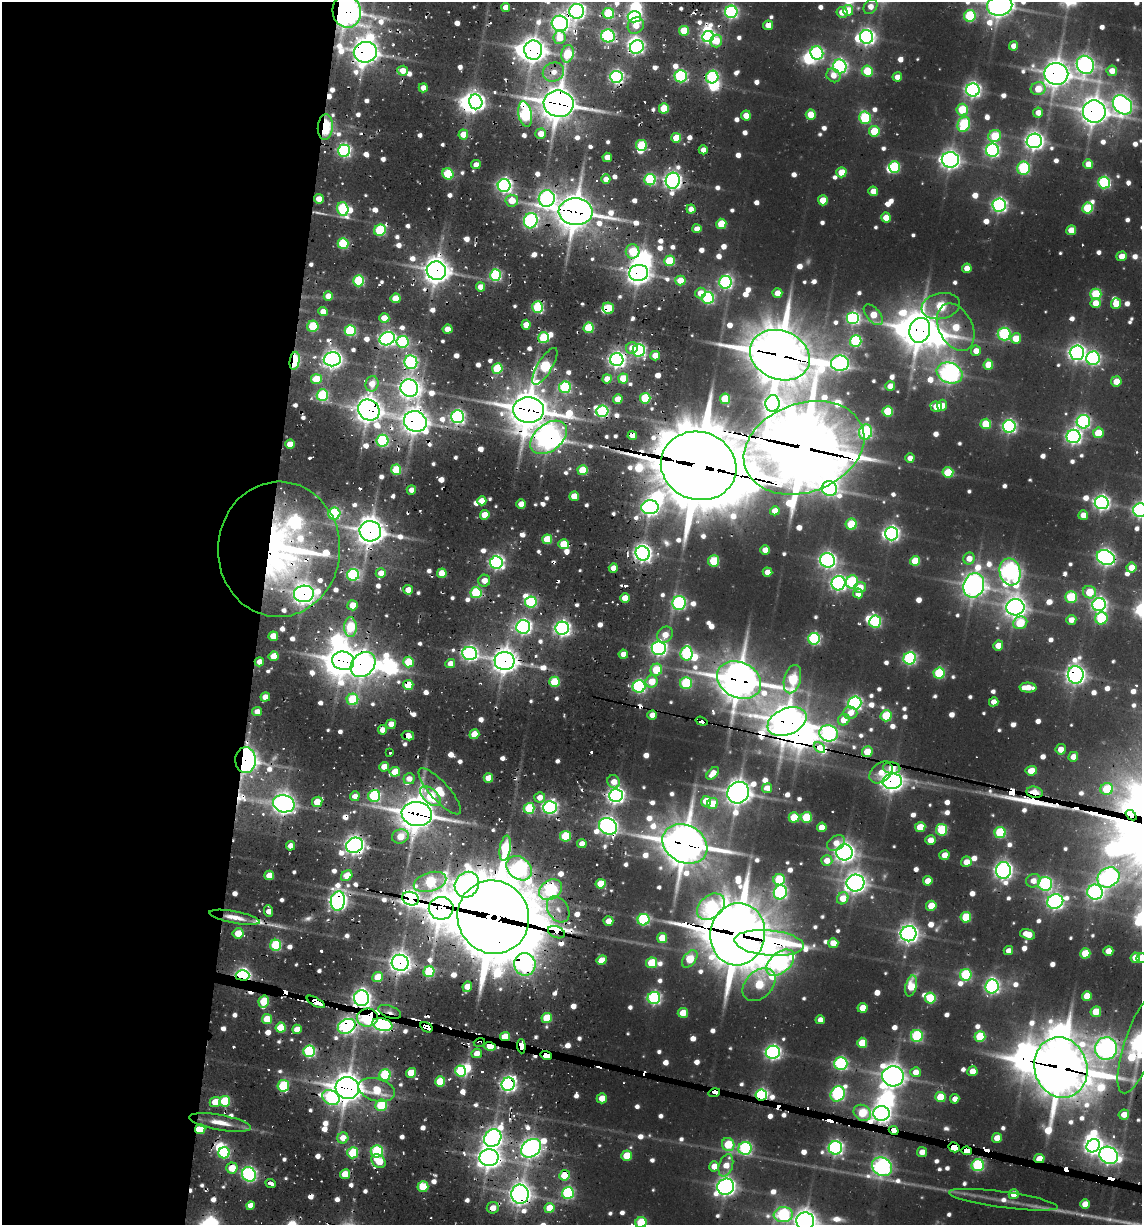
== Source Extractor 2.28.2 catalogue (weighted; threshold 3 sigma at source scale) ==
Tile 5 of 4 x 4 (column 1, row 2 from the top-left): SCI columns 250-1389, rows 2604-3826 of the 5313 x 5048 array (HDU 1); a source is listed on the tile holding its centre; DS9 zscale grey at full resolution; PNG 1144 x 1227 px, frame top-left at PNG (2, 2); each listed source drawn as its Kron ellipse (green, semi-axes under 4 px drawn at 4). Shown black and unused: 23% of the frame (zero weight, under 2 of 3 exposures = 12% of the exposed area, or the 3 px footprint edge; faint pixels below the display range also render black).
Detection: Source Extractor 2.28.2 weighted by HDU 2 'WHT'; one run over the whole footprint, this tile lists its part. Background 0.105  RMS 0.01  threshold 0.0465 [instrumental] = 3 sigma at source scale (4.5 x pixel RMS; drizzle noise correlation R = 1.50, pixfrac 1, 0.05/0.05 arcsec/px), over >= 5 px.
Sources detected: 1070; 18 too faint to see at this stretch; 34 inside a brighter object's white glare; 49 cosmic-ray / hot-pixel residue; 2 long thin detections or spike segments (spike, bleed or trail) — neither listed nor drawn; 10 inside a brighter listed object's ellipse — not listed separately; of the other 957, all 500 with FLUX_AUTO >= 15.1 (the completeness limit of this list) listed and drawn (457 fainter detections not listed), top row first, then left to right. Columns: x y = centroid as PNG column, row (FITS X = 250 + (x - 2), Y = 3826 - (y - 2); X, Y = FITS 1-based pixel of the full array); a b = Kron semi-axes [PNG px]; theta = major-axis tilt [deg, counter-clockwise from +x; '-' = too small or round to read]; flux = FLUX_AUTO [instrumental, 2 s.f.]
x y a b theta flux
870 6 8 6 56 18
1000 6 12 10 12 1400
506 7 4 4 - 24
848 10 5 5 - 35
347 11 16 14 -79 2000
577 11 7 7 - 680
731 12 6 6 - 340
842 12 5 5 - 19
608 13 6 5 - 110
970 16 6 5 - 150
634 17 6 5 - 310
560 23 8 7 - 680
636 25 9 7 47 23
768 25 5 4 - 25
684 31 5 5 - 52
608 36 7 6 - 260
560 37 6 6 - 38
708 37 6 5 - 390
867 37 7 6 - 580
716 41 6 6 - 33
1014 46 4 4 - 18
637 47 7 6 - 340
533 50 9 9 - 1400
365 52 11 10 - 1500
817 53 7 6 - 280
568 54 9 6 77 84
1085 65 9 8 - 850
840 66 7 6 - 430
403 71 5 5 - 21
867 71 5 5 - 77
1112 71 5 5 - 19
553 72 11 9 23 19
1056 74 12 11 - 1600
833 75 7 6 - 17
681 76 6 6 - 210
616 77 6 6 - 390
712 77 6 6 - 240
897 77 5 4 - 17
423 88 4 4 - 19
1038 89 7 6 - 40
973 90 6 6 - 540
476 102 7 6 - 650
559 104 15 13 -8 2700
1122 105 11 8 -45 850
664 108 5 5 - 61
962 109 6 5 - 75
1094 112 11 11 - 1600
1038 113 5 5 - 17
525 114 13 6 -79 220
746 115 5 5 - 26
811 115 5 5 - 42
865 118 6 6 - 140
964 124 8 6 66 150
325 127 13 7 85 100
874 131 5 5 - 65
463 134 5 5 - 25
541 134 5 5 - 24
995 136 6 6 - 76
676 138 5 5 - 53
1034 141 7 7 - 840
642 145 6 5 - 91
703 150 4 4 - 17
992 150 6 6 - 380
344 151 6 6 - 310
607 157 5 4 - 19
950 160 8 7 - 880
1088 164 5 5 - 28
476 165 5 4 - 17
895 167 6 5 - 120
1023 168 6 6 - 150
841 172 5 5 - 39
448 174 6 5 - 100
606 179 4 4 - 19
650 180 5 5 - 160
673 181 8 7 - 730
1104 183 6 6 - 230
504 185 6 6 - 510
873 191 5 5 - 24
319 199 5 4 - 26
547 199 8 8 - 510
823 200 5 5 - 38
512 201 6 6 - 33
999 205 6 6 - 470
1088 208 5 5 - 100
343 209 7 5 -73 170
691 209 4 4 - 16
576 212 17 13 -4 2900
886 218 5 5 - 30
531 221 8 6 74 400
721 224 5 5 - 54
697 229 4 4 - 16
380 230 6 5 - 150
1071 230 5 4 - 27
343 244 5 5 - 120
633 251 7 7 - 76
1122 256 5 4 - 21
669 261 5 5 - 82
967 268 4 4 - 23
436 271 10 9 - 1600
639 273 9 8 - 1300
496 275 5 5 - 190
359 281 5 5 - 150
680 281 5 5 - 34
726 282 6 6 - 340
481 287 4 4 - 20
700 293 5 5 - 21
777 293 5 4 - 18
1096 294 5 5 - 110
328 296 4 4 - 24
396 298 5 4 - 38
708 298 6 6 - 220
1095 303 5 5 - 23
1116 303 5 5 - 36
941 306 19 13 11 110
538 307 6 5 - 140
608 308 6 5 - 61
323 312 4 4 - 22
873 315 12 6 -49 38
384 318 5 4 - 27
853 318 6 6 - 280
526 325 5 4 - 30
313 326 5 5 - 83
956 327 25 16 -63 69
589 328 5 5 - 96
447 329 5 4 - 26
920 330 12 10 73 2400
350 331 5 5 - 150
1004 334 6 6 - 200
544 338 5 5 - 100
1016 338 5 5 - 34
387 339 8 6 25 500
856 341 6 5 - 180
403 342 6 6 - 200
632 348 6 5 - 16
639 350 6 6 - 290
976 351 5 5 - 19
1077 353 7 7 - 650
780 355 31 24 -21 5300
655 356 5 5 - 27
1093 358 7 6 - 350
332 359 8 7 - 900
617 360 6 6 - 630
295 361 9 5 82 120
411 362 7 6 - 320
840 363 9 7 -3 530
988 365 5 5 - 42
545 366 21 7 59 180
497 369 5 5 - 100
950 373 13 10 -22 840
623 378 5 5 - 44
316 379 5 5 - 61
607 379 5 4 - 21
1116 381 5 5 - 27
372 384 8 6 73 26
890 386 5 4 - 26
565 387 6 5 - 180
409 388 9 8 - 1000
322 395 6 6 - 130
645 398 5 5 - 110
618 399 5 4 - 30
725 399 5 5 - 59
773 403 8 7 - 630
942 405 6 5 - 18
936 407 6 5 - 38
369 410 11 10 - 1700
529 410 15 13 -4 3000
602 411 6 5 - 220
888 411 5 5 - 75
458 417 6 6 - 380
415 421 11 10 - 1500
1083 422 7 7 - 320
986 424 5 5 - 61
1009 426 6 6 - 360
866 432 7 6 - 240
1098 433 5 5 - 46
632 435 5 4 - 18
1073 436 7 6 - 520
549 437 21 13 38 1400
383 441 6 6 - 190
290 444 5 4 - 29
804 448 62 44 20 8600
910 458 4 4 - 16
699 466 38 34 -19 11000
396 470 5 5 - 90
583 470 5 5 - 66
948 472 5 5 - 68
829 488 8 7 - 290
411 490 4 4 - 15
574 496 5 4 - 29
482 501 4 4 - 18
1102 503 7 6 - 560
521 504 5 4 - 21
650 507 8 7 - 690
1140 510 7 7 - 450
775 511 5 4 - 21
334 514 6 6 - 170
485 515 5 5 - 38
1083 515 5 4 - 21
851 524 5 5 - 85
370 531 11 10 - 1900
891 534 7 6 - 500
547 539 5 5 - 64
564 544 5 5 - 50
279 549 67 61 88 690
765 550 5 4 - 20
643 553 7 7 - 790
1106 558 9 7 -24 700
969 559 6 5 - 20
827 560 7 7 - 640
714 561 5 5 - 70
915 561 5 5 - 53
496 562 6 6 - 430
613 568 4 4 - 19
1131 568 5 5 - 28
767 572 5 4 - 22
1010 572 14 10 -77 800
381 573 5 5 - 19
442 573 5 4 - 38
353 575 6 6 - 240
484 581 6 6 - 18
852 582 6 6 - 130
838 583 7 7 - 520
974 585 12 10 71 1300
860 587 6 5 - 23
408 590 5 5 - 19
1089 592 7 6 - 53
476 593 5 5 - 140
858 593 5 5 - 19
304 594 10 8 5 1100
1071 597 6 5 - 99
625 598 5 4 - 28
531 602 6 5 - 180
679 603 7 6 - 310
353 605 5 5 - 27
1099 605 7 6 - 480
1015 607 9 8 - 1100
1101 618 6 6 - 130
1071 620 5 5 - 18
875 622 6 6 - 200
1020 623 7 6 - 74
350 627 10 6 -89 100
523 627 7 6 - 510
562 628 6 6 - 570
665 635 8 7 - 22
273 636 5 4 - 36
814 639 6 6 - 240
998 645 5 4 - 23
659 648 7 7 - 510
470 653 7 6 - 500
686 653 7 6 - 190
623 654 4 4 - 17
273 656 5 5 - 30
910 658 6 6 - 260
343 661 11 9 -16 1900
505 661 10 9 - 1500
259 662 4 4 - 17
408 662 5 5 - 71
450 664 5 4 - 16
363 665 14 11 47 1300
656 670 6 5 - 66
939 673 5 5 - 120
1076 675 9 8 - 930
792 679 14 8 75 120
739 680 23 17 -27 3200
555 682 5 5 - 84
652 682 6 6 - 35
686 683 6 6 - 140
408 685 5 5 - 45
639 686 6 6 - 260
1028 688 8 5 -3 22
265 697 5 4 - 21
352 699 6 5 - 97
994 702 5 4 - 17
855 703 6 6 - 380
257 712 5 4 - 17
850 713 7 6 - 18
652 715 4 4 - 16
886 716 5 5 - 85
844 720 6 5 - 30
701 721 6 4 -19 42
787 722 20 13 22 2500
391 724 5 4 - 20
382 730 5 4 - 16
829 733 9 8 - 410
474 734 5 4 - 37
408 736 6 4 -11 21
819 748 6 4 -42 280
1061 749 5 5 - 17
867 752 5 5 - 38
390 753 3 3 - 18
1073 757 5 4 - 20
245 760 13 10 -88 1500
384 767 5 4 - 30
892 768 9 5 -7 26
1031 771 6 5 - 30
395 772 5 5 - 40
881 772 13 9 40 23
713 773 7 4 47 18
488 778 5 4 - 32
409 779 6 5 - 16
892 781 10 7 8 1100
614 782 7 6 - 17
767 788 5 5 - 24
1107 789 6 6 - 75
440 791 30 9 -48 51
1035 792 8 5 -10 90
738 793 11 10 - 1600
616 795 7 6 - 670
355 796 5 5 - 15
374 796 6 6 - 180
431 796 12 7 -42 86
540 797 5 5 - 15
706 801 5 5 - 35
317 802 5 5 - 36
284 804 11 8 -13 1100
713 804 6 5 - 36
550 807 7 6 - 400
529 808 5 5 - 100
417 814 15 12 -9 2600
1131 815 6 4 -41 740
794 817 5 5 - 64
806 817 5 5 - 72
608 826 9 8 - 780
822 827 5 5 - 31
920 827 5 5 - 37
942 830 6 5 - 100
1000 833 5 5 - 130
400 836 8 7 - 37
565 836 5 5 - 77
930 840 5 5 - 18
836 843 9 7 35 18
582 844 4 4 - 16
685 844 23 18 -28 3500
354 845 9 7 24 880
290 846 4 4 - 18
505 848 12 5 80 140
845 852 8 8 - 930
944 855 5 5 - 22
827 861 5 5 - 17
966 862 5 5 - 21
519 868 14 10 -38 510
1003 870 8 7 - 730
269 875 5 4 - 27
347 876 6 5 - 31
1108 877 11 9 33 730
779 880 6 5 - 110
928 881 5 4 - 24
1033 881 7 6 - 16
430 882 17 9 17 130
855 883 9 8 - 1000
601 884 5 5 - 53
1045 884 7 7 - 290
467 885 13 11 58 1000
550 890 12 9 35 250
780 892 7 6 - 310
1095 892 8 7 - 550
843 898 6 5 - 30
411 899 8 6 -22 830
338 901 10 7 81 780
1055 901 8 7 - 570
931 906 5 5 - 44
711 907 15 11 39 190
441 908 12 11 - 2800
558 909 14 10 -59 16
269 911 6 4 -85 16
235 917 25 6 -11 18
493 917 37 35 -63 12000
966 917 5 5 - 76
643 920 6 5 - 210
608 921 5 4 - 21
557 932 9 5 -23 510
238 933 5 5 - 41
738 934 31 27 81 7000
909 934 8 7 - 870
1028 934 8 5 -16 30
662 938 5 5 - 43
769 943 35 12 -5 350
833 943 5 5 - 31
276 945 5 5 - 140
1008 951 5 4 - 15
1108 951 5 5 - 20
1085 953 5 5 - 57
1135 958 5 4 - 29
1141 958 5 5 - 26
690 959 10 6 53 70
602 960 5 4 - 27
400 963 8 8 - 1200
651 963 5 5 - 75
780 963 16 10 42 510
525 964 11 10 - 560
429 972 5 5 - 120
242 975 7 5 -2 450
966 975 6 6 - 140
378 977 5 5 - 49
759 985 19 13 45 95
911 986 10 5 76 57
992 986 7 6 - 400
467 987 5 4 - 25
1087 996 5 5 - 33
362 998 8 7 - 670
654 998 6 6 - 280
930 998 5 5 - 90
264 1001 6 5 - 72
316 1002 10 4 -29 2300
862 1008 5 5 - 31
390 1012 12 6 -20 34
1096 1012 5 5 - 39
683 1013 5 5 - 35
367 1018 10 9 - 1700
547 1018 5 5 - 66
267 1019 5 5 - 53
820 1020 4 4 - 15
382 1025 10 6 -13 440
347 1026 9 7 26 550
426 1027 7 4 -32 2100
281 1028 5 5 - 59
297 1029 5 4 - 27
917 1036 6 6 - 160
980 1036 5 5 - 89
505 1037 5 4 - 49
479 1042 6 3 17 21
1141 1042 54 15 70 970
862 1043 5 5 - 49
490 1046 6 4 -17 79
521 1046 7 3 -86 1400
1106 1048 11 11 - 920
309 1051 6 6 - 190
773 1052 7 6 - 470
477 1054 5 4 - 26
546 1055 6 4 -16 1100
841 1064 6 6 - 260
1061 1068 31 26 -74 5300
461 1071 5 5 - 150
972 1071 5 5 - 22
916 1072 5 5 - 18
411 1073 5 5 - 40
385 1075 6 5 - 150
893 1076 11 10 - 1400
440 1082 5 5 - 71
508 1084 7 6 - 550
283 1086 6 5 - 110
347 1088 12 11 - 2100
377 1090 19 11 -15 44
714 1093 6 4 15 1300
838 1094 8 6 58 290
761 1095 6 5 - 280
331 1097 9 7 -31 240
941 1097 5 5 - 59
602 1098 5 5 - 23
955 1099 4 4 - 15
225 1101 5 5 - 87
215 1102 5 5 - 29
381 1105 6 5 - 89
862 1113 9 7 -33 72
881 1113 8 7 - 860
1124 1114 5 5 - 19
220 1122 31 7 -10 25
200 1129 5 5 - 49
894 1130 5 4 - 1200
343 1138 5 5 - 25
493 1138 9 8 - 780
997 1138 5 5 - 24
728 1145 7 6 - 74
1093 1146 7 6 - 680
954 1147 5 4 - 1700
531 1148 11 8 37 920
745 1148 7 6 - 250
835 1148 7 7 - 440
377 1151 6 6 - 140
967 1151 5 4 - 1300
922 1152 5 5 - 17
224 1153 6 5 - 150
353 1153 5 5 - 99
1109 1155 10 8 -35 720
627 1156 5 5 - 49
489 1158 9 8 - 1200
1039 1159 5 4 - 28
379 1161 8 6 -41 45
726 1165 12 7 73 25
978 1165 6 6 - 180
714 1166 5 5 - 24
882 1167 10 8 -35 730
232 1168 5 5 - 38
249 1174 7 6 - 390
345 1174 5 5 - 39
564 1175 5 5 - 57
271 1183 5 3 - 49
423 1187 5 5 - 50
726 1187 8 7 - 840
568 1193 6 6 - 210
520 1194 9 8 - 1200
1014 1194 5 5 - 29
1003 1200 55 8 -8 24
1085 1204 5 5 - 24
250 1206 4 4 - 17
493 1208 6 5 - 19
549 1208 5 5 - 40
783 1215 9 7 6 230
805 1221 9 8 - 1300
641 1223 5 5 - 91
Overlapping masked pixels (flux is a lower limit): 130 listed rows (the first 20) at x y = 347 11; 577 11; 560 23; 608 36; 1014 46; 637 47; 533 50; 365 52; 553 72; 1056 74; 681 76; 616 77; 559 104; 1094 112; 525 114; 325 127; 642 145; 673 181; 504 185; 319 199
Isophote crosses this tile's border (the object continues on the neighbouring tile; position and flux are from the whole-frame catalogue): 10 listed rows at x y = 870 6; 1000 6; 347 11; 577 11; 1140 510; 1141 958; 1141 1042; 783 1215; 805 1221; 641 1223